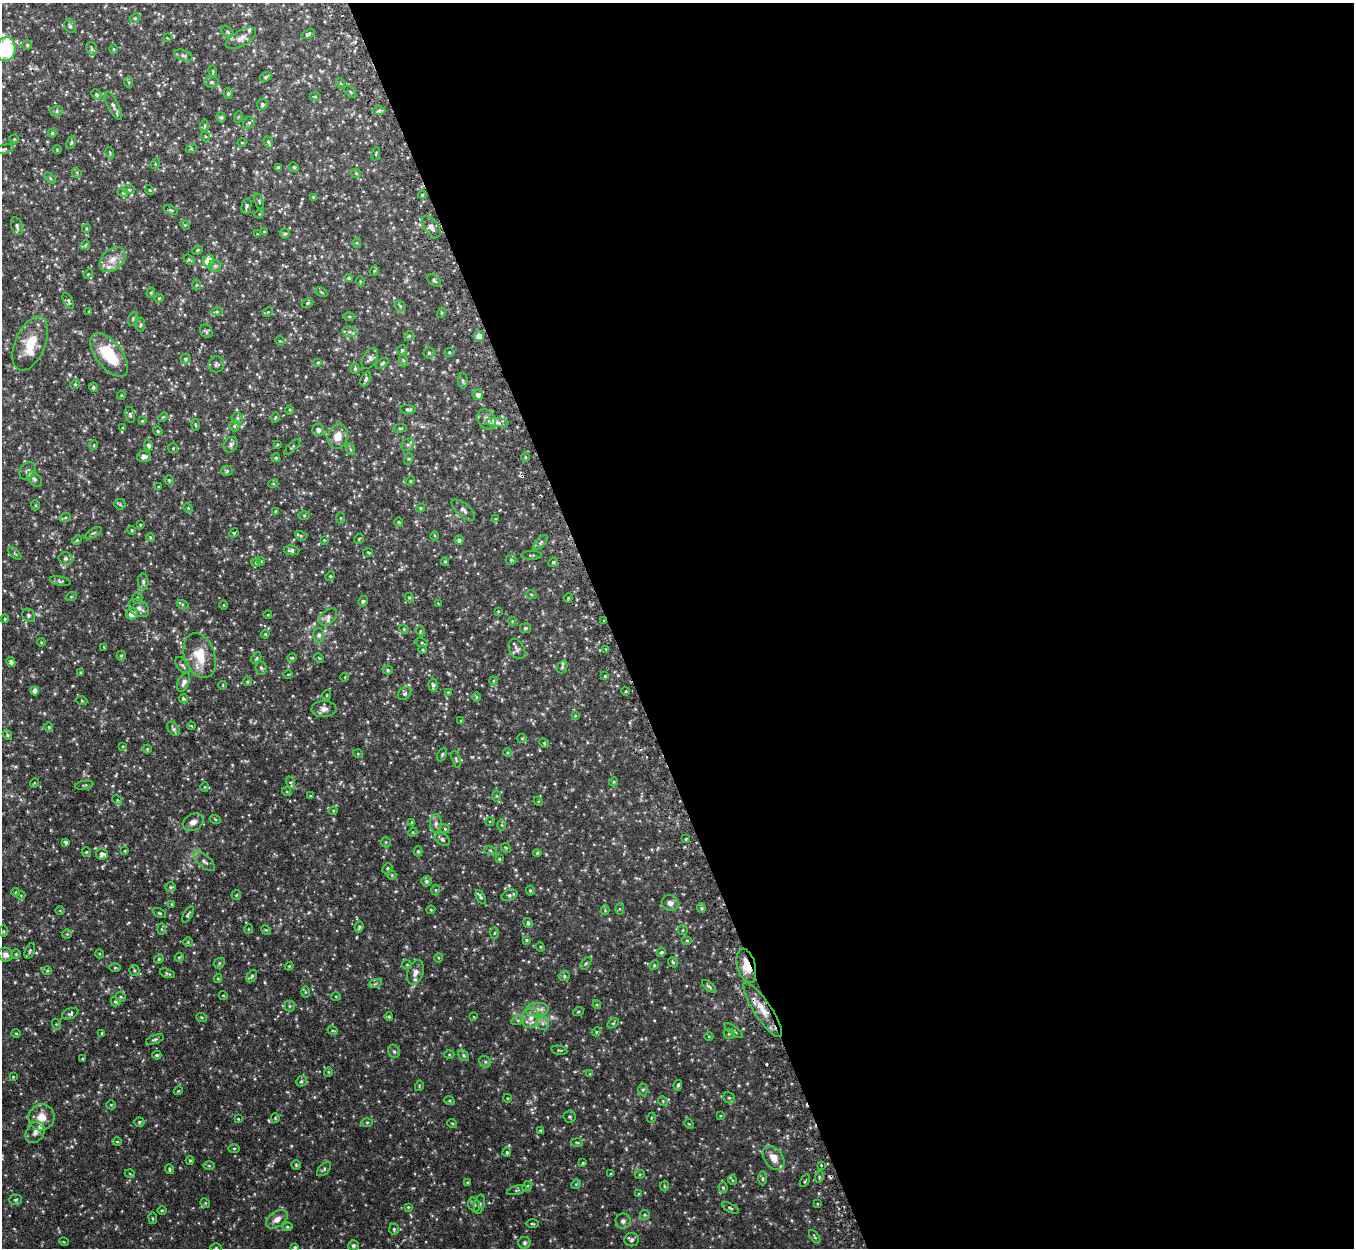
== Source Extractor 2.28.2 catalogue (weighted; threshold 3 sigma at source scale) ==
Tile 8 of 4 x 4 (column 4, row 2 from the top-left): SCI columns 4095-5446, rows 2669-3914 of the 5485 x 5464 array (HDU 1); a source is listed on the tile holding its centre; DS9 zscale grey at full resolution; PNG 1356 x 1250 px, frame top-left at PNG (2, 3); each listed source drawn as its Kron ellipse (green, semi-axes under 4 px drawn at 4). Shown black and unused: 55% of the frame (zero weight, under 2 of 3 exposures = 4% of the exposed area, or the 3 px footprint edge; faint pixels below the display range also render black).
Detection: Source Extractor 2.28.2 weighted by HDU 2 'WHT'; one run over the whole footprint, this tile lists its part. Background 0.0971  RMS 0.0069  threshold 0.0311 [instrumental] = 3 sigma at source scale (4.5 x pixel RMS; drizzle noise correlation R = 1.50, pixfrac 1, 0.05/0.05 arcsec/px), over >= 5 px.
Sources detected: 463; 1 cosmic-ray / hot-pixel residue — neither listed nor drawn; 13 inside a brighter listed object's ellipse — not listed separately; the other 449 listed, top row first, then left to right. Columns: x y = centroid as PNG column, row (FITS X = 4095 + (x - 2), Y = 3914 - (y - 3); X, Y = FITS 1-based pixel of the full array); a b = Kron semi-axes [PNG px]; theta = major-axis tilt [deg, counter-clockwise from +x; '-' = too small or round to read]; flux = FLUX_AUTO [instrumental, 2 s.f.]
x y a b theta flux
135 18 5 4 - 0.86
70 26 7 5 -62 1.3
227 32 7 5 -43 1.1
308 34 7 4 26 1.1
167 38 4 4 - 0.51
241 38 16 7 30 4
27 45 5 5 - 1
6 49 12 10 81 45
92 49 7 5 -74 1.2
114 49 4 4 - 0.72
183 55 9 5 -22 1.8
213 71 5 3 - 0.68
266 77 6 4 28 1.1
129 82 5 4 - 0.76
212 82 7 5 2 1.6
340 83 5 3 - 0.6
350 92 7 3 -45 0.65
96 94 6 5 - 1.4
228 94 5 4 - 1.1
315 97 5 3 - 0.58
262 104 5 5 - 1.6
113 106 16 5 -63 2.8
57 111 6 5 - 1.4
379 111 6 4 1 1.2
221 117 5 4 - 1.1
238 117 6 3 70 0.58
249 123 6 5 - 1.4
205 126 7 4 89 1.1
52 133 4 4 - 0.9
205 136 5 3 - 0.64
14 139 4 4 - 0.65
71 142 7 3 65 0.91
268 142 6 4 -68 1
242 143 4 3 - 0.47
4 149 10 4 15 1.4
191 149 5 3 - 0.61
57 150 4 4 - 0.59
110 153 6 3 -73 0.68
376 154 6 3 81 0.62
155 164 5 3 - 0.56
294 167 5 4 - 0.92
278 168 4 3 - 1.3
77 173 5 4 - 0.77
356 173 4 4 - 0.73
50 178 6 4 -46 0.85
129 189 6 3 -20 0.74
150 190 5 3 - 0.53
123 193 5 3 - 0.6
422 195 4 3 - 0.65
313 197 4 3 - 0.65
259 201 8 4 -70 1.1
246 206 8 5 78 1.3
171 210 7 4 -23 0.95
259 214 5 4 - 0.59
185 225 5 4 - 0.7
17 226 9 5 -75 1.8
431 227 12 7 -52 3
86 228 4 3 - 0.7
264 232 4 3 - 0.65
257 234 3 2 - 0.4
285 234 5 4 - 0.99
357 243 5 4 - 0.68
85 245 5 4 - 0.8
197 250 5 4 - 0.84
112 259 15 10 42 6.8
189 259 6 4 -36 0.82
208 261 6 5 - 21
215 266 6 6 - 1.4
374 271 5 4 - 0.73
88 274 5 4 - 0.63
349 278 4 4 - 1.2
360 281 5 3 - 0.58
434 281 8 5 -39 1.2
197 285 5 3 - 0.65
321 292 6 3 -31 0.76
151 293 5 4 - 0.81
159 298 4 4 - 0.68
68 301 9 4 -62 1.3
307 303 6 4 26 0.86
400 306 6 5 - 0.94
89 311 3 3 - 0.45
217 311 5 4 - 0.85
268 312 5 4 - 0.9
441 313 5 3 - 0.63
349 316 5 3 - 0.81
133 319 7 4 71 0.99
141 324 7 4 83 0.97
206 331 7 5 -50 1.1
350 332 7 5 -11 1.9
409 336 5 5 - 0.95
479 336 5 5 - 5.4
280 341 5 4 - 0.71
30 344 28 15 67 16
402 350 5 4 - 0.86
449 352 5 4 - 0.75
429 353 5 5 - 1
109 355 26 13 -52 26
370 358 11 6 61 2.3
185 359 5 5 - 1.1
403 360 6 4 -71 0.83
318 362 4 3 - 0.66
382 363 7 4 37 1.2
216 364 8 8 - 1.8
355 369 5 4 - 0.92
366 379 7 4 67 1.4
463 381 7 5 -86 1.2
75 384 5 4 - 0.8
93 387 4 4 - 1
121 395 4 4 - 0.68
478 395 5 5 - 2.4
408 409 8 4 -8 1.2
290 410 4 3 - 0.62
130 415 8 5 -78 1.2
163 417 5 3 - 0.63
237 418 6 5 - 1.2
275 418 5 3 - 0.63
487 419 11 8 -58 4.5
142 421 4 3 - 0.58
498 422 11 4 -5 2.8
195 425 6 3 -81 0.71
234 426 5 5 - 1
123 428 4 4 - 0.72
400 428 7 3 8 0.87
318 430 6 5 - 2.5
158 431 5 4 - 0.72
338 436 12 10 74 7.7
277 444 4 3 - 0.71
94 445 5 3 - 0.54
149 445 5 4 - 1.5
231 445 8 6 58 1.9
408 445 7 6 - 1.5
292 447 10 4 45 0.92
173 448 5 5 - 0.77
350 449 6 4 -71 1
144 456 7 5 10 2.6
525 457 5 3 - 0.72
276 458 4 4 - 1
408 459 6 3 71 0.66
28 471 9 7 55 2.7
227 471 6 5 - 1
34 479 9 6 -49 2.1
169 480 5 5 - 0.91
410 481 5 4 - 0.67
273 484 5 3 - 0.61
158 487 4 3 - 0.58
120 504 5 5 - 1
35 505 5 3 - 0.63
188 508 5 4 - 0.69
420 508 4 4 - 0.79
463 510 14 6 -41 2.8
275 511 3 3 - 0.53
304 515 6 4 0 0.86
65 518 6 3 20 0.75
341 518 5 4 - 0.61
495 519 4 4 - 0.67
399 522 4 4 - 0.61
140 525 3 3 - 0.52
132 530 4 3 - 0.78
93 533 9 4 32 1.2
234 533 5 4 - 0.74
301 536 6 3 -31 0.68
435 536 4 3 - 0.57
150 537 4 3 - 0.65
359 539 5 3 - 0.57
77 540 5 4 - 0.76
324 540 4 4 - 0.51
459 540 4 4 - 1.8
541 542 9 4 46 1.5
291 550 8 5 -5 1.7
368 552 5 3 - 0.68
15 553 8 3 -44 0.81
531 555 10 3 0 0.84
65 558 7 6 - 1.7
511 560 5 5 - 0.82
261 561 4 3 - 0.59
445 562 4 4 - 0.81
553 562 5 4 - 1
256 563 5 4 - 1
330 576 5 4 - 0.73
60 581 11 4 -12 1.4
143 582 8 5 -84 1.9
531 594 5 3 - 0.61
71 597 6 3 19 0.68
137 598 5 5 - 1.1
409 598 5 4 - 0.85
568 598 4 3 - 0.63
363 601 5 4 - 1
438 603 4 3 - 0.51
182 604 6 4 -18 0.9
224 605 5 3 - 0.59
139 608 11 8 -33 3.5
498 611 4 3 - 0.52
132 614 6 5 - 6.9
28 615 7 6 - 1.4
268 615 4 3 - 0.45
328 617 10 6 43 2.3
5 619 4 3 - 0.69
512 621 4 4 - 0.61
604 621 3 3 - 0.64
525 628 5 5 - 1.2
404 629 5 4 - 0.73
420 631 5 3 - 0.57
265 634 4 4 - 0.82
319 635 7 5 -81 1.6
41 642 4 3 - 0.53
422 642 6 4 -20 0.77
104 647 3 3 - 0.6
517 649 11 7 -59 2.3
606 649 4 4 - 0.65
423 650 4 3 - 0.7
200 655 23 15 -71 16
121 656 5 4 - 0.8
256 658 6 4 59 0.86
292 658 4 4 - 0.73
319 658 5 3 - 0.57
11 662 5 4 - 1.8
183 665 10 5 -52 1.7
562 667 6 5 - 1.3
261 668 7 5 -82 1.3
388 670 5 4 - 1
81 672 4 3 - 0.7
288 674 4 3 - 0.5
605 676 4 4 - 0.72
345 677 4 3 - 0.46
493 681 4 4 - 0.67
184 682 10 5 66 3.3
247 682 4 4 - 0.86
223 685 4 2 - 0.43
433 685 7 4 -85 1.4
35 691 4 4 - 3
626 691 4 3 - 0.57
448 692 4 4 - 0.57
404 694 7 6 - 1.5
327 695 5 3 - 0.59
476 697 5 3 - 0.69
183 699 5 4 - 0.8
82 701 5 3 - 0.57
324 709 12 8 2 3.7
575 716 3 3 - 0.5
461 721 3 3 - 0.66
191 726 4 3 - 0.58
49 727 4 4 - 0.7
173 729 8 5 -55 1.7
7 735 5 4 - 0.86
522 738 5 4 - 0.69
544 743 5 4 - 0.68
123 746 4 3 - 0.54
147 749 4 4 - 0.6
507 752 4 3 - 0.7
358 754 5 3 - 0.52
442 754 7 4 64 1
456 759 8 4 -72 1.1
290 782 6 4 -71 1
614 782 4 4 - 0.78
34 783 5 3 - 0.48
84 785 9 3 10 0.81
205 787 4 4 - 0.61
287 792 5 3 - 0.7
310 796 3 3 - 0.51
497 796 6 4 -89 0.8
117 800 5 4 - 0.76
538 801 5 4 - 0.58
333 811 4 4 - 0.64
215 819 5 3 - 0.65
490 821 4 3 - 0.58
193 822 11 8 29 3.5
412 822 4 3 - 0.75
436 824 9 6 -88 2.3
502 825 6 4 -89 0.71
445 829 4 4 - 0.7
413 832 5 3 - 0.59
442 839 8 5 -38 1.6
686 839 4 3 - 0.72
66 842 4 3 - 1.4
386 842 5 5 - 0.71
506 848 5 4 - 0.79
490 850 6 4 -19 0.9
125 851 3 3 - 0.58
418 851 5 4 - 0.91
86 852 5 4 - 0.7
537 853 4 4 - 0.77
102 854 6 5 - 2.4
499 859 4 4 - 0.85
204 861 13 6 -41 2.8
387 868 5 4 - 1
392 875 5 4 - 0.75
426 881 5 5 - 1.5
171 887 5 5 - 1
436 890 5 3 - 0.63
530 891 5 4 - 0.81
16 892 4 3 - 0.52
21 895 4 3 - 0.48
236 895 5 4 - 0.67
509 895 8 5 22 1.7
481 897 7 4 -59 1.1
670 903 8 8 - 3.1
172 904 4 4 - 0.61
701 908 5 4 - 1
619 909 6 4 89 0.83
431 910 4 4 - 0.67
605 910 5 4 - 0.75
60 911 5 3 - 0.56
159 913 7 4 -26 0.83
188 915 9 3 61 1
528 923 5 4 - 1.6
359 927 5 4 - 0.86
161 929 6 4 -88 0.92
249 929 5 3 - 0.46
266 930 5 3 - 0.66
683 930 5 5 - 0.69
4 931 6 4 -89 0.84
495 933 6 4 88 0.9
67 934 5 4 - 0.73
527 940 4 4 - 0.77
687 940 5 3 - 0.74
188 942 5 4 - 0.74
540 947 5 4 - 0.64
30 951 8 4 70 1.1
661 952 5 4 - 0.96
16 954 4 4 - 0.78
100 954 4 3 - 0.57
6 955 7 6 - 3
179 957 4 3 - 0.7
438 958 4 3 - 0.59
159 959 5 4 - 0.89
673 962 5 4 - 0.86
219 963 6 5 - 1
586 963 7 3 53 0.93
407 965 5 4 - 0.7
654 965 5 4 - 0.76
289 966 4 4 - 0.67
746 966 17 9 -75 11
115 968 5 3 - 0.66
134 970 5 5 - 0.97
47 971 5 4 - 0.85
415 972 13 8 72 4.2
167 973 8 4 -21 0.92
252 976 7 5 60 1.2
564 976 5 5 - 1.1
218 979 4 4 - 0.75
375 984 7 4 19 1.1
709 986 8 4 -38 1.1
306 992 6 4 -88 0.87
223 995 4 3 - 0.48
336 996 5 3 - 0.57
121 997 5 5 - 0.87
115 1002 5 4 - 0.94
597 1005 4 3 - 0.56
290 1006 5 5 - 0.87
537 1009 11 6 6 4.2
763 1010 32 8 -56 12
578 1012 5 3 - 0.68
70 1014 8 5 25 1.5
202 1017 5 3 - 0.77
389 1017 4 4 - 0.86
474 1017 3 3 - 0.51
531 1018 10 8 75 4.7
518 1020 6 4 18 1.1
543 1023 7 6 - 2.1
613 1023 6 4 30 0.84
56 1024 5 3 - 0.63
333 1031 5 3 - 0.59
733 1031 11 4 -37 1.4
596 1032 4 3 - 0.57
16 1033 5 3 - 0.56
102 1033 4 3 - 1
729 1034 5 5 - 0.92
709 1036 4 3 - 0.53
155 1039 9 4 19 1.2
559 1050 8 4 -11 0.87
394 1051 7 5 -67 1.3
157 1055 4 4 - 0.87
449 1055 5 3 - 0.62
464 1055 6 4 -56 0.99
82 1059 4 3 - 0.53
485 1062 6 5 - 1.4
328 1072 5 4 - 0.73
590 1074 4 4 - 0.53
13 1077 4 3 - 0.52
301 1081 6 5 - 1.1
678 1085 5 3 - 1
419 1086 5 3 - 0.54
643 1090 6 5 - 1.1
178 1091 4 3 - 0.54
507 1098 4 3 - 0.53
729 1098 6 5 - 1.2
449 1100 5 3 - 0.78
663 1101 5 4 - 0.84
111 1105 5 4 - 0.66
720 1116 3 3 - 0.56
42 1117 13 12 - 8.5
569 1117 6 6 - 1.2
275 1118 4 4 - 0.72
651 1118 5 3 - 0.63
238 1119 4 3 - 0.5
139 1122 5 5 - 1
367 1122 5 3 - 0.76
452 1123 5 3 - 0.59
689 1124 5 4 - 0.56
541 1131 3 3 - 1.2
35 1132 11 8 56 3.6
117 1142 5 4 - 0.77
577 1142 6 4 -3 0.82
234 1148 5 3 - 0.65
507 1152 5 4 - 1
774 1158 13 9 -53 6.7
190 1160 4 4 - 0.67
583 1163 4 3 - 0.67
296 1165 4 4 - 0.75
821 1165 3 3 - 1.4
209 1166 6 4 -1 0.77
169 1169 5 3 - 1.2
324 1169 8 5 44 1.3
130 1174 5 3 - 0.53
611 1174 3 3 - 0.65
640 1174 5 3 - 0.66
819 1177 6 3 73 0.86
763 1178 7 3 -89 1
732 1180 5 3 - 0.59
805 1181 7 3 57 0.66
467 1182 4 3 - 0.64
576 1184 5 4 - 0.79
527 1186 5 4 - 0.9
664 1186 5 3 - 0.67
723 1188 5 4 - 0.86
517 1190 10 4 15 1.2
639 1194 4 4 - 0.63
15 1200 6 5 - 1.2
205 1203 5 4 - 0.67
480 1204 10 5 76 1.5
817 1204 4 3 - 0.52
474 1205 7 5 -73 1.6
408 1207 4 3 - 0.64
730 1208 9 4 -27 1.1
162 1210 5 3 - 0.61
645 1215 5 4 - 0.8
153 1218 6 3 -81 0.73
277 1219 12 7 36 4.4
623 1221 7 7 - 2.1
532 1224 7 3 -1 0.74
287 1227 5 4 - 0.97
394 1229 5 4 - 1.2
815 1237 8 4 -55 0.9
632 1240 7 6 - 1.7
64 1242 5 3 - 0.5
524 1243 6 6 - 1.4
353 1246 5 5 - 1.5
295 1247 4 4 - 0.81
216 1248 5 4 - 0.79
Overlapping masked pixels (flux is a lower limit): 3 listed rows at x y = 604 621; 746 966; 763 1010
Isophote crosses this tile's border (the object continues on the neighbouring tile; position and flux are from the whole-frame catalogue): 1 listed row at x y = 6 49
Unlisted compact peaks at least as high as the median listed source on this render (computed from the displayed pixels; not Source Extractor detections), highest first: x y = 766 1064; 472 757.